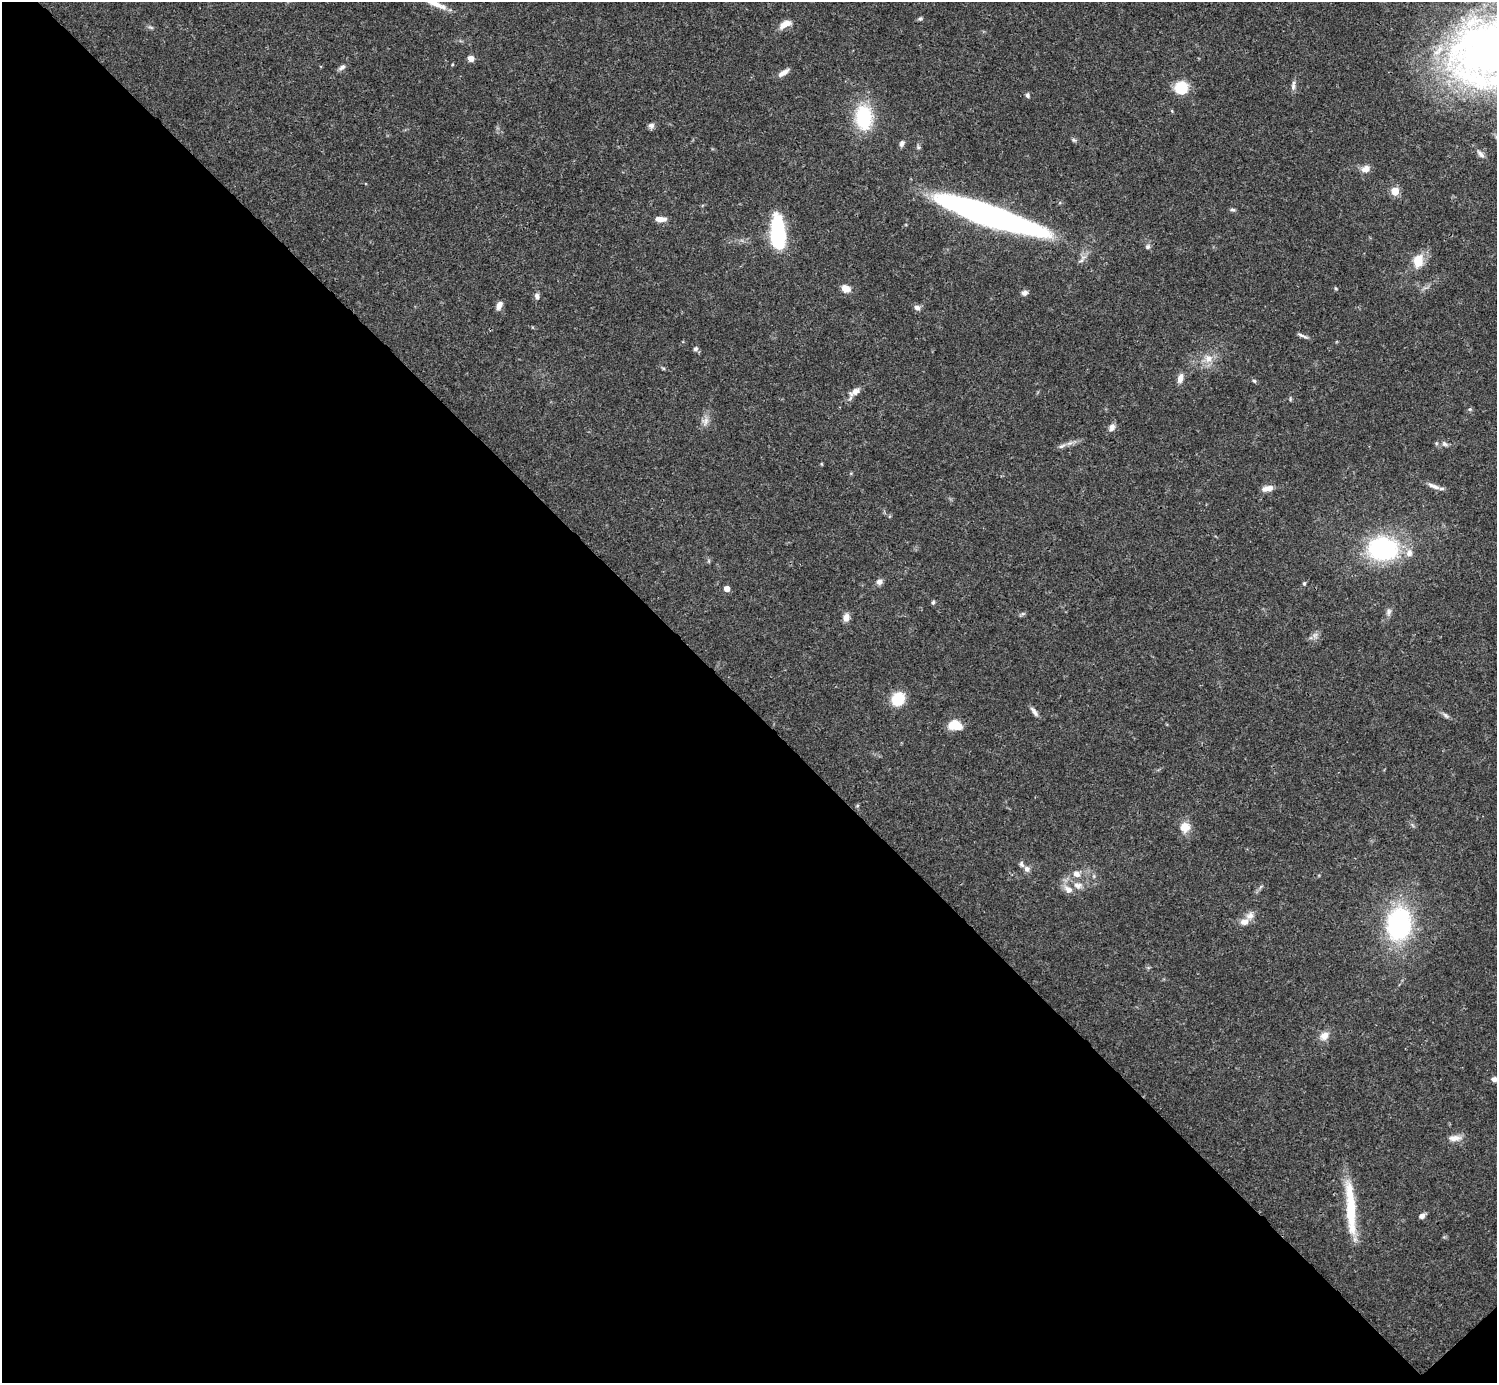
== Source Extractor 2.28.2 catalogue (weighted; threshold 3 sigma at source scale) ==
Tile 14 of 4 x 4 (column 2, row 4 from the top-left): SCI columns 1495-2989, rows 158-1538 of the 5982 x 5981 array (HDU 1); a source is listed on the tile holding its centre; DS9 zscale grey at full resolution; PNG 1499 x 1385 px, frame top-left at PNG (2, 2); no overlay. Shown black and unused: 49% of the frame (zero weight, under 3 of 4 exposures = <1% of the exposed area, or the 3 px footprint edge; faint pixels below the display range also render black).
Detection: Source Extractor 2.28.2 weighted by HDU 2 'WHT'; one run over the whole footprint, this tile lists its part. Background 0.0412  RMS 0.0027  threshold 0.012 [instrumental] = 3 sigma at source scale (4.5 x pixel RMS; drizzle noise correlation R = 1.50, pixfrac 1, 0.05/0.05 arcsec/px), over >= 5 px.
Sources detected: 72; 3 inside a brighter listed object's ellipse — not listed separately; the other 69 listed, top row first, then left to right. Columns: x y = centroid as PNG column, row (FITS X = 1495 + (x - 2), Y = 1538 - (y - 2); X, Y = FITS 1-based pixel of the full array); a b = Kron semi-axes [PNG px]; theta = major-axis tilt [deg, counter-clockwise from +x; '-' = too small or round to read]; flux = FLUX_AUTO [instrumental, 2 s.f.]
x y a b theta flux
433 2 41 7 -26 4.4
920 19 6 5 - 0.43
785 24 16 7 29 2.5
151 27 9 3 -13 0.47
471 58 6 6 - 1.4
342 67 10 5 33 0.9
784 73 15 6 33 1.6
1293 86 10 6 84 0.92
1181 88 13 12 - 7.8
1027 95 7 5 -48 0.53
864 117 30 20 -85 15
651 125 8 7 - 0.9
1074 140 6 5 - 0.46
902 143 8 6 68 0.8
1480 154 12 6 -47 1.1
1366 169 9 7 22 2.1
1395 191 5 5 - 8.1
1233 210 7 4 -6 0.48
989 216 101 17 -18 110
660 219 13 5 -2 2.3
778 234 30 12 -86 28
1148 247 7 5 46 0.66
1418 261 15 11 80 4.8
1336 288 6 3 -45 0.3
846 289 10 8 -28 2.4
1024 293 7 6 - 0.98
537 296 7 6 - 0.96
499 305 10 6 60 1.6
917 308 8 7 - 0.98
1302 335 15 4 -22 0.79
695 349 6 6 - 0.62
1208 358 13 10 83 2.5
663 368 6 4 -18 0.34
1180 378 11 6 73 1.7
1254 381 5 4 - 0.41
855 392 16 8 31 1.9
1290 399 6 4 -73 0.32
1470 409 6 4 42 0.39
705 421 12 8 66 1.6
1112 427 10 7 63 1.2
1444 444 8 5 -40 0.73
1062 446 10 5 25 0.87
1434 486 18 6 -21 1.7
1268 488 14 6 9 2
1383 549 26 20 -3 38
1409 553 11 9 73 1.9
879 582 7 7 - 1.2
1304 584 6 4 75 0.44
727 589 5 4 - 2.2
933 602 6 4 67 0.4
1389 612 10 6 70 0.98
846 618 10 8 80 1.7
1315 635 9 6 55 0.98
898 699 15 12 52 7
1034 712 14 5 -55 1.1
1446 715 10 6 -45 0.7
954 725 12 8 -8 6.7
857 806 5 3 - 0.29
1185 827 13 13 - 3.1
1027 869 8 7 - 1.1
1076 874 10 8 -29 1.7
1078 885 12 9 -9 1.9
1244 922 11 8 16 1.9
1399 924 26 19 82 44
1324 1036 12 9 47 2.1
1494 1079 6 5 - 0.93
1455 1138 18 8 5 2
1350 1208 67 10 -86 14
1422 1216 6 5 - 1.2
Overlapping masked pixels (flux is a lower limit): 1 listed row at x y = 989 216
Isophote crosses this tile's border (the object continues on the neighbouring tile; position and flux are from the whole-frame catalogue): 1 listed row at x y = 433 2